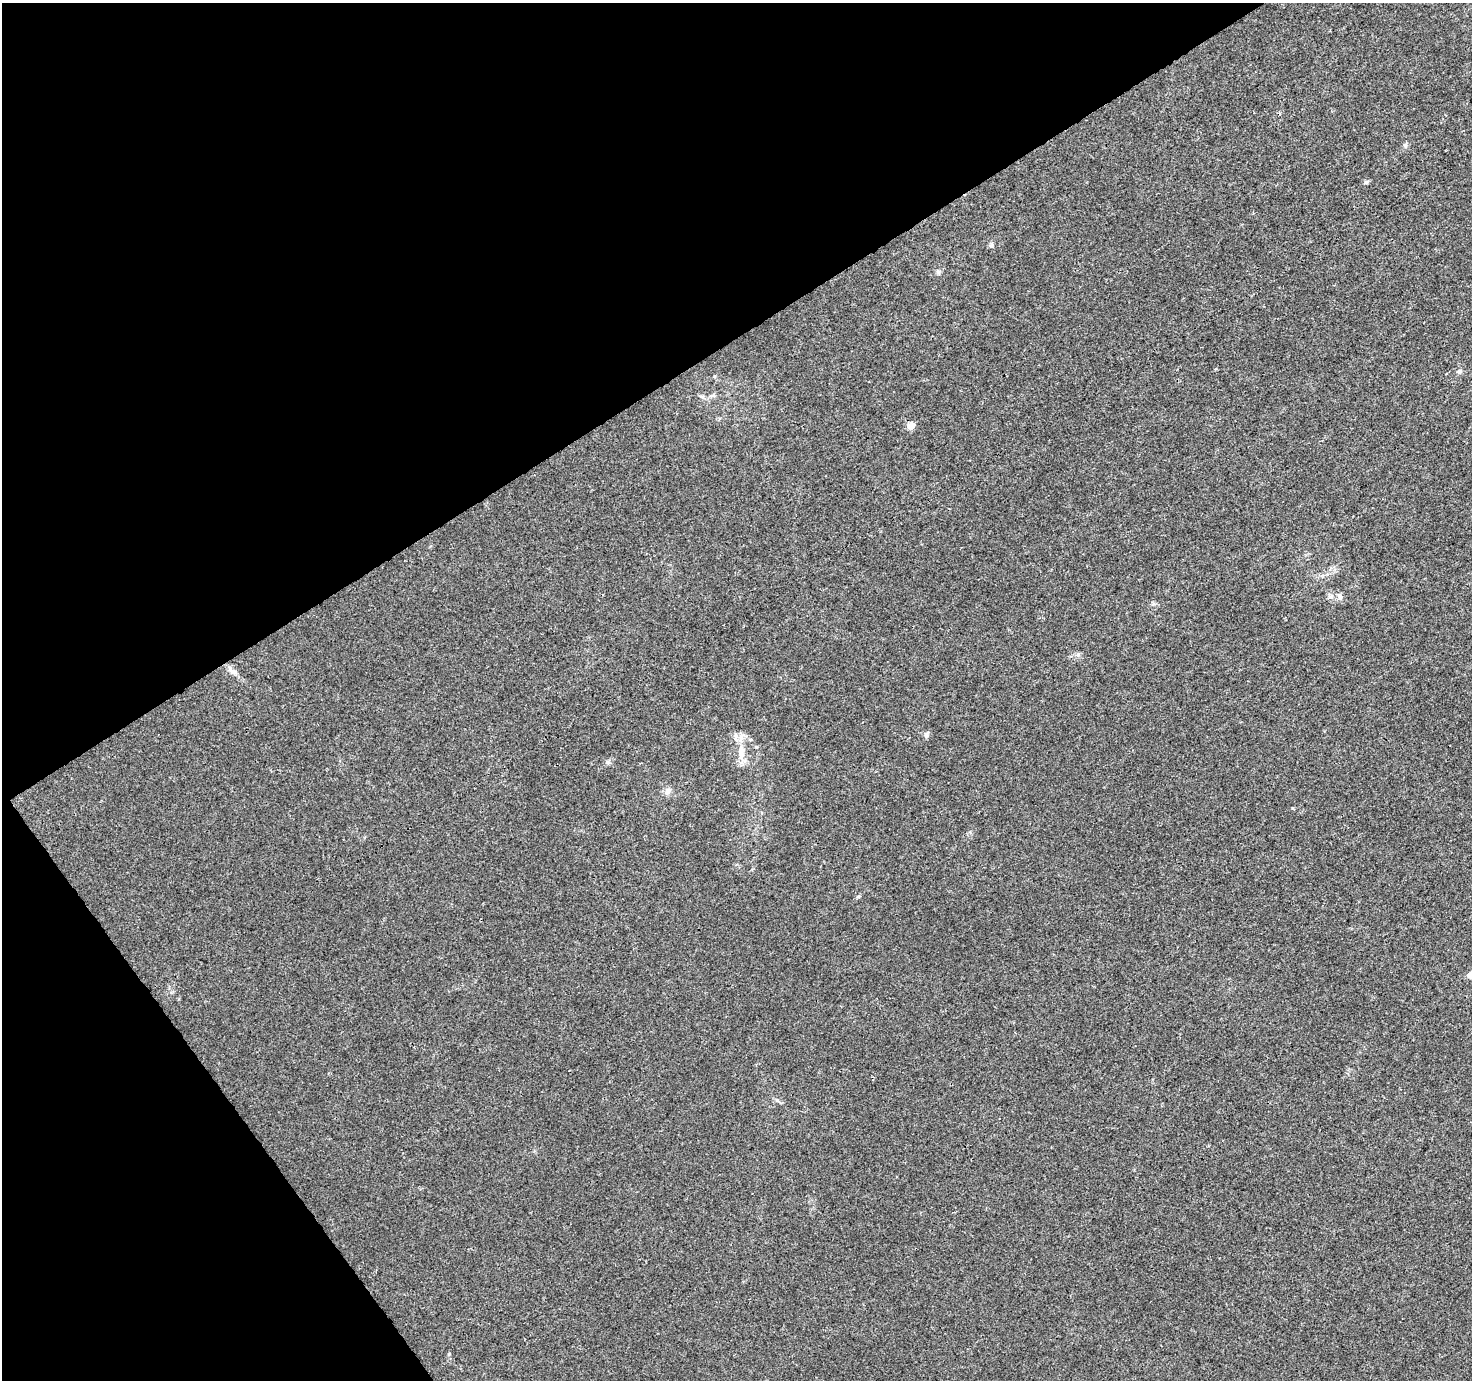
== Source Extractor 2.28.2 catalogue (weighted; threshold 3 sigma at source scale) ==
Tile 5 of 4 x 4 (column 1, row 2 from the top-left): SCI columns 50-1519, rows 2914-4291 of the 5982 x 5889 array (HDU 1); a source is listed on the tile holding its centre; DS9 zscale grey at full resolution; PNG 1474 x 1382 px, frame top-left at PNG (2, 3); no overlay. Shown black and unused: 31% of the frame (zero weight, under 3 of 4 exposures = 5% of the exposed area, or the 3 px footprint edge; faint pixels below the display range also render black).
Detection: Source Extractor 2.28.2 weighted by HDU 2 'WHT'; one run over the whole footprint, this tile lists its part. Background 0.00969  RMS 0.0027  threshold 0.0121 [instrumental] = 3 sigma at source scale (4.5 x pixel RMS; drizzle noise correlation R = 1.50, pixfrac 1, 0.0396/0.0396 arcsec/px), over >= 5 px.
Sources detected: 15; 1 inside a brighter listed object's ellipse — not listed separately; the other 14 listed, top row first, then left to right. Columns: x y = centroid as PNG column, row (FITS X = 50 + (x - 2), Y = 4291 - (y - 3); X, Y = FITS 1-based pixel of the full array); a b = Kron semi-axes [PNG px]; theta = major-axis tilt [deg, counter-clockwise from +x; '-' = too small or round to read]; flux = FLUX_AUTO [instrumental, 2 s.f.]
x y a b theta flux
1366 182 6 5 - 0.44
991 245 7 6 - 0.58
1460 371 6 6 - 0.74
702 397 7 4 -1 0.49
911 426 5 5 - 4.1
1340 596 9 6 -65 0.98
1330 597 7 4 1 0.59
233 671 18 6 -34 1.6
926 734 10 5 60 0.69
736 735 12 5 -75 1
741 751 18 9 90 3.4
608 763 7 4 0 0.49
667 792 10 7 46 1.1
1471 975 5 4 - 3.3
Isophote crosses this tile's border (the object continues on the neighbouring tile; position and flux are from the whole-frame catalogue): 1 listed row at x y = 1471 975
Unlisted compact peaks at least as high as the median listed source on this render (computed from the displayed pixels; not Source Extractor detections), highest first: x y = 1292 808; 449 1354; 1405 145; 938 272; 1153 604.